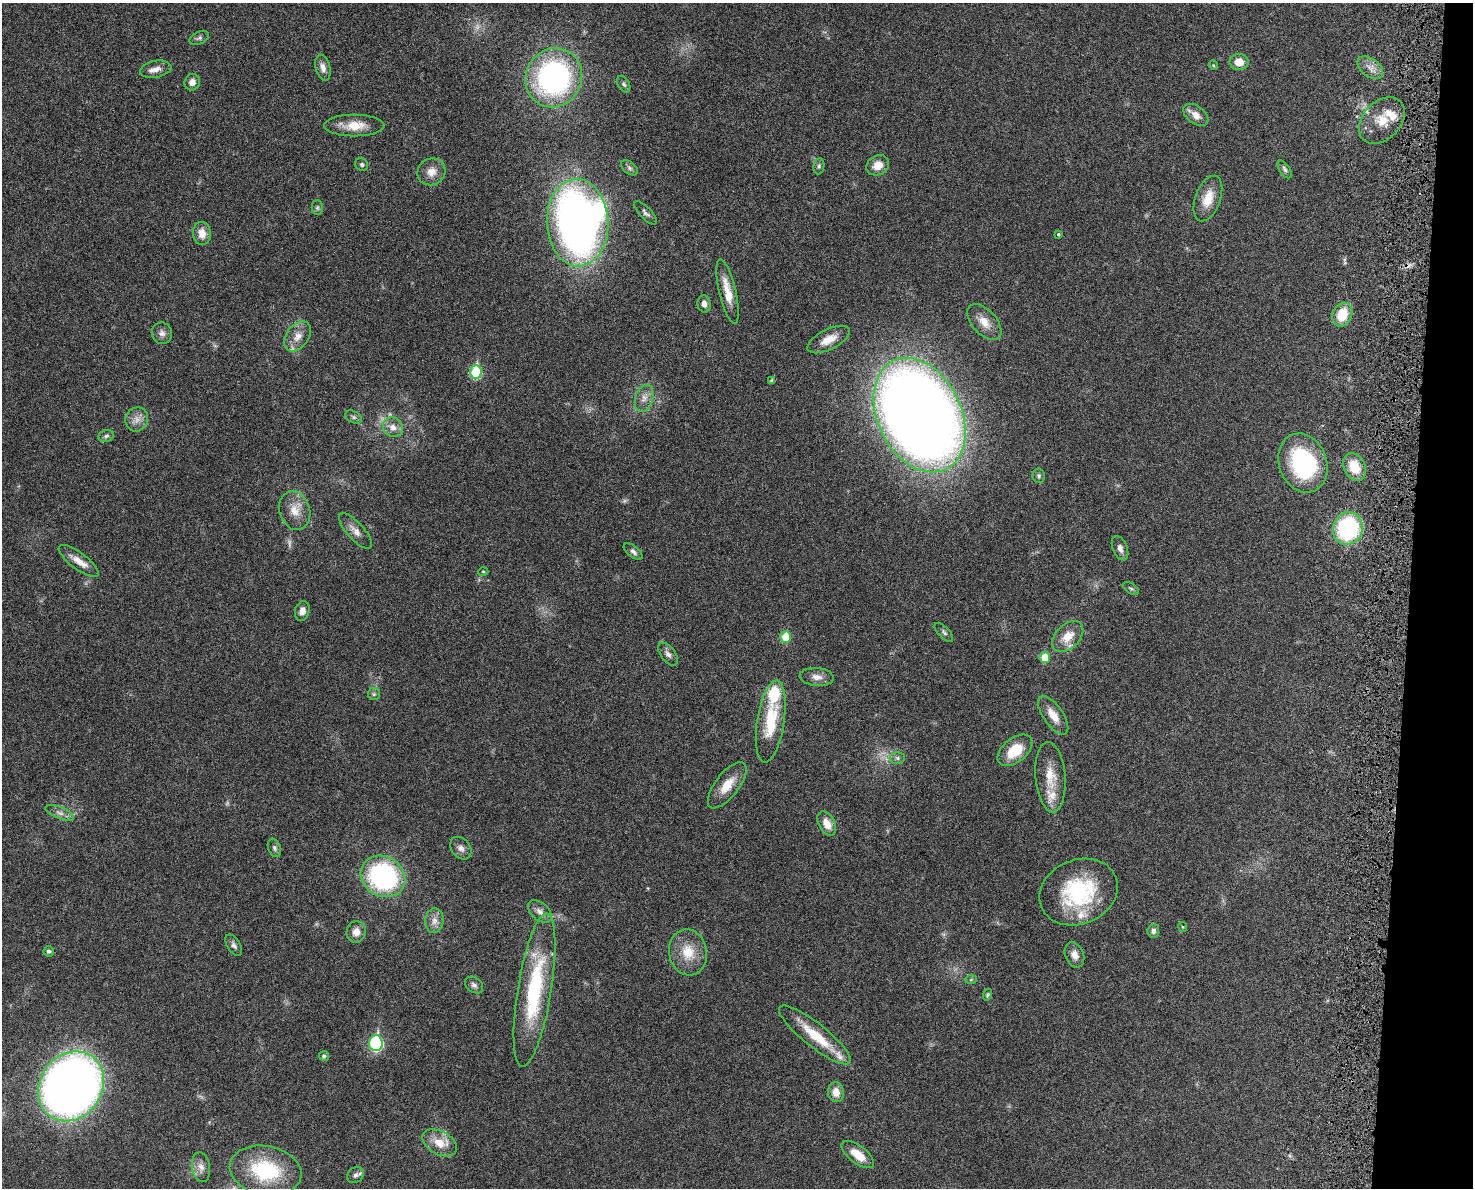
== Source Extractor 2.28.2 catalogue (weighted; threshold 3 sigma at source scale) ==
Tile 6 of 3 x 4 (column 3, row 2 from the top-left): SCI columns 3136-4606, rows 2455-3640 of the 4909 x 4905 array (HDU 1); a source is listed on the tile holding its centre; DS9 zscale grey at full resolution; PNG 1475 x 1190 px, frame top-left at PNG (2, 3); each listed source drawn as its Kron ellipse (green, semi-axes under 4 px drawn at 4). Shown black and unused: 4% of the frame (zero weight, under 4 of 8 exposures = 6% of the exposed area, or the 3 px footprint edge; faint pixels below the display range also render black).
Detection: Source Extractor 2.28.2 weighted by HDU 2 'WHT'; one run over the whole footprint, this tile lists its part. Background 0.0272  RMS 0.0022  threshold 0.00916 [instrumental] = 3 sigma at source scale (4.09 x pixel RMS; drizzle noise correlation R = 1.36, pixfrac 0.8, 0.05/0.05 arcsec/px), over >= 5 px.
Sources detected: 105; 4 too faint to see at this stretch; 1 cosmic-ray / hot-pixel residue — neither listed nor drawn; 7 inside a brighter listed object's ellipse — not listed separately; the other 93 listed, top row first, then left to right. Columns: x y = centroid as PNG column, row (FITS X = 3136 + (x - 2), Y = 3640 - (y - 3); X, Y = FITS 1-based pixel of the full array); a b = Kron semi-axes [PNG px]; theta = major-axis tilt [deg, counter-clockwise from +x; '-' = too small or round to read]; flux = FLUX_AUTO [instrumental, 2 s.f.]
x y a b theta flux
199 38 10 6 26 0.58
1239 62 9 8 - 2.4
1213 65 5 3 - 0.18
323 68 13 7 -77 1.3
1370 68 14 9 -38 1.6
156 69 16 8 10 1.6
554 78 30 28 62 48
192 82 8 7 - 1.2
624 84 9 5 -60 0.51
1196 115 14 8 -38 1.9
1382 120 26 18 46 5
354 126 30 11 0 3.8
362 164 6 6 - 0.45
878 165 12 9 29 2.2
819 166 8 5 81 0.43
629 168 10 5 -38 0.55
1285 169 10 5 -56 0.55
431 172 14 13 - 2.1
1208 198 24 12 70 3.8
317 208 7 5 -90 0.4
645 213 15 6 -46 0.69
578 223 44 31 -88 140
202 233 11 9 -84 2.2
1058 234 3 3 - 0.29
727 292 33 8 -77 3.6
704 304 8 6 -84 1
1342 315 12 9 66 4.9
984 322 21 12 -48 2.7
162 333 11 10 - 1.1
298 336 17 11 53 2.3
828 339 23 10 26 3
476 372 7 6 - 12
772 381 4 4 - 0.64
644 398 14 9 73 1.6
920 415 60 42 -64 340
354 417 9 5 -27 0.47
137 419 12 11 - 1.6
393 427 10 9 - 1.5
106 436 8 5 16 0.48
1303 463 30 23 -69 24
1354 467 14 10 -62 4.6
1039 476 7 6 - 0.44
295 510 19 15 -73 3.1
1348 528 16 14 68 24
355 531 23 8 -48 1.7
1120 548 13 7 -69 0.99
633 551 11 5 -38 0.66
79 561 24 8 -37 2.4
483 571 5 3 - 0.19
1131 589 9 5 -33 0.4
302 611 10 7 77 1.2
944 632 12 5 -46 0.57
1068 636 18 12 44 3.4
786 637 6 5 - 4.8
668 654 13 7 -53 0.94
1045 657 5 5 - 4.2
817 677 17 9 -5 1.5
374 694 6 6 - 0.41
1053 715 22 9 -55 2.7
771 721 41 13 81 8.9
1015 750 20 12 39 5.6
897 758 7 6 - 0.55
1050 777 35 15 -85 4.8
727 785 28 11 52 4
60 813 15 6 -22 1.1
827 823 13 8 -60 2.5
274 848 9 6 -69 0.57
461 848 12 9 -50 1.1
383 876 23 20 -31 32
1079 892 40 32 22 19
540 911 14 8 -42 1.3
434 921 12 9 85 1.5
1183 927 5 4 - 0.22
1153 931 7 6 - 0.71
356 932 11 9 75 1.8
234 945 12 6 -58 0.73
49 951 5 5 - 0.56
688 952 23 19 -79 5
1074 955 13 9 -68 1.5
971 980 6 4 2 0.26
474 985 10 7 -38 0.72
534 990 78 17 81 22
988 995 6 4 70 0.3
815 1035 45 12 -38 6.9
376 1043 8 6 85 27
324 1056 5 5 - 0.37
71 1086 36 31 56 190
836 1092 10 8 -84 2
439 1143 18 11 -28 3.5
858 1155 19 8 -37 3.4
201 1167 15 9 -80 1.4
265 1171 36 24 -11 15
355 1175 9 7 42 0.78